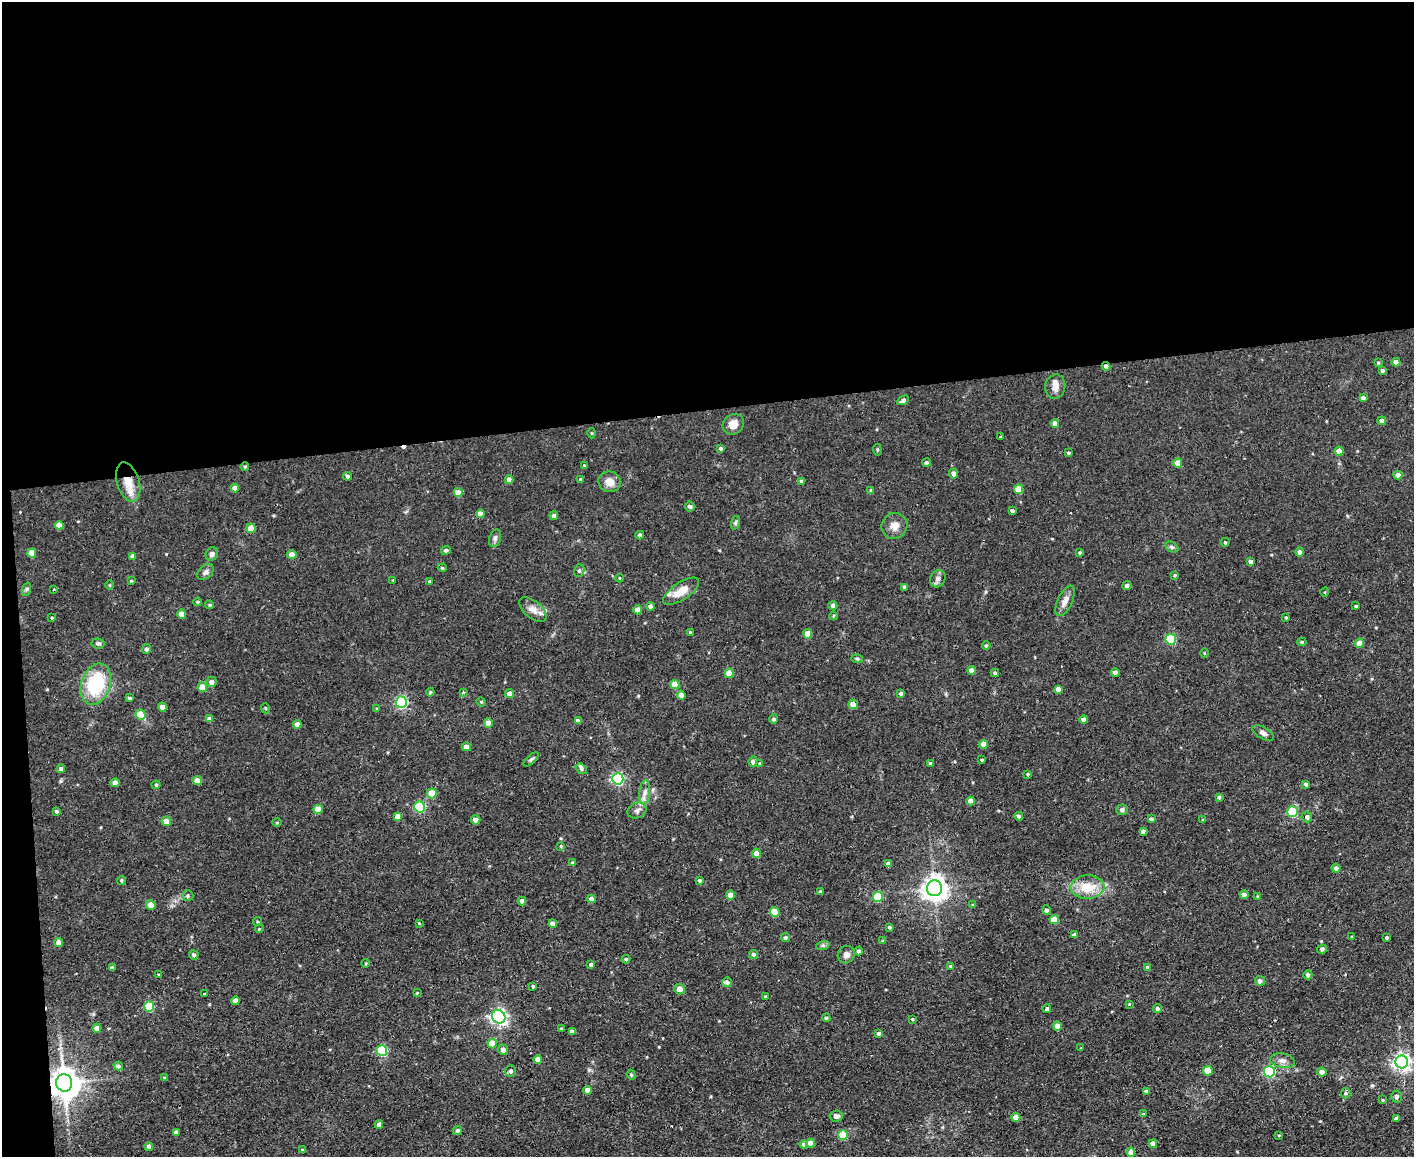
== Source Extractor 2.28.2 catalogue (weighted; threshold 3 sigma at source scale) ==
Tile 1 of 3 x 4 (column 1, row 1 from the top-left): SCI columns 128-1539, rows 3467-4621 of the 4597 x 4621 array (HDU 1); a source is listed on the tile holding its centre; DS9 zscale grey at full resolution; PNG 1416 x 1159 px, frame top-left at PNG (2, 2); each listed source drawn as its Kron ellipse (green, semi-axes under 4 px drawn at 4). Shown black and unused: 37% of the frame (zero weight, under 2 of 3 exposures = <1% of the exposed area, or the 3 px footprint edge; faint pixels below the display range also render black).
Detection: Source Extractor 2.28.2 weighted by HDU 2 'WHT'; one run over the whole footprint, this tile lists its part. Background 0.0586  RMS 0.0087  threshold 0.0389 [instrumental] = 3 sigma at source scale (4.5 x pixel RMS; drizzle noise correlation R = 1.50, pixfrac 1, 0.05/0.05 arcsec/px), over >= 5 px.
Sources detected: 261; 2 cosmic-ray / hot-pixel residue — neither listed nor drawn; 4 inside a brighter listed object's ellipse — not listed separately; the other 255 listed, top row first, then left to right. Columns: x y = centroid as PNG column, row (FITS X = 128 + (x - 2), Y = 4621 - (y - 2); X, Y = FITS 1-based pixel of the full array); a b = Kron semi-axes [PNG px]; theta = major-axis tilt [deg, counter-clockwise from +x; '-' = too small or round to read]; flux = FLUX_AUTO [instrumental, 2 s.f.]
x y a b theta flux
1396 362 4 4 - 4.9
1378 363 4 3 - 0.93
1106 366 4 3 - 3.3
1382 370 4 3 - 2.1
1055 387 12 10 83 6.6
1363 398 4 4 - 2.7
903 400 6 4 29 3.1
1382 421 4 4 - 3.7
1055 423 4 4 - 5.3
733 424 11 10 - 8.7
592 433 5 3 - 0.83
1000 437 3 2 - 0.67
721 448 4 4 - 1.6
877 450 6 3 -82 1
1339 451 4 4 - 8.8
1068 453 4 3 - 1.4
927 463 4 4 - 2.2
1178 463 5 4 - 10
584 465 3 3 - 0.57
245 467 4 3 - 1
954 473 5 4 - 3.1
1398 475 4 4 - 6.7
348 476 4 4 - 2.2
581 479 3 3 - 1.6
509 480 4 4 - 5.2
802 481 4 4 - 2.4
128 482 20 11 -72 15
609 482 11 10 - 8
235 488 4 4 - 5.7
1018 489 4 4 - 13
871 490 3 3 - 1.1
458 493 4 4 - 8.5
690 506 5 5 - 1.8
1012 511 4 3 - 2
480 514 4 4 - 5.5
554 516 4 4 - 2.1
735 523 7 4 71 1.4
59 525 4 4 - 9.6
894 526 13 12 - 7.2
251 528 4 4 - 14
640 535 4 3 - 2.1
495 538 9 5 71 2.2
1225 542 4 3 - 1
1172 547 7 5 -25 1.7
446 550 5 4 - 1.9
1300 552 4 4 - 3
32 553 4 4 - 14
1080 553 4 3 - 0.98
212 554 7 6 - 3.3
292 555 4 4 - 6.2
133 556 4 4 - 4.9
1251 561 4 4 - 3
442 568 4 4 - 1
579 571 6 5 - 1.9
205 572 9 6 44 2.7
1175 575 3 3 - 0.92
619 578 4 3 - 0.65
938 579 9 7 62 3.3
393 580 3 2 - 0.78
131 581 3 3 - 1
429 581 4 3 - 0.99
109 585 5 3 - 0.77
1127 586 4 4 - 2.6
904 587 4 3 - 2
27 589 7 4 70 1.4
54 590 3 2 - 0.96
681 591 21 8 33 11
1325 592 4 3 - 0.64
1065 601 16 7 64 5.7
198 602 4 3 - 1.2
210 605 4 3 - 1.3
833 605 4 4 - 2.5
650 606 4 4 - 3.4
1356 606 3 3 - 1.1
533 610 16 8 -40 6.8
638 610 4 4 - 8.6
182 614 4 4 - 7.6
833 616 4 3 - 0.8
1286 617 4 3 - 0.92
52 618 3 3 - 0.84
690 632 3 3 - 0.87
808 634 4 4 - 10
1171 639 5 5 - 68
1302 642 4 4 - 1.1
98 643 6 5 - 1.9
1359 643 4 4 - 10
986 645 4 4 - 1.2
146 649 5 4 - 2.1
1204 653 4 3 - 0.69
857 658 6 4 -2 1.1
971 670 4 4 - 6.4
1115 672 4 4 - 3.1
729 673 4 4 - 12
995 673 4 4 - 1.6
211 682 5 5 - 3.8
96 684 21 14 71 61
675 684 4 4 - 14
202 687 4 4 - 12
1058 689 4 4 - 4.8
430 692 4 4 - 1.4
463 692 3 3 - 1.9
901 693 4 4 - 2
510 694 4 4 - 6.2
681 695 4 4 - 7.8
129 698 4 3 - 1.5
401 702 6 5 - 120
481 702 5 4 - 1
853 704 5 5 - 9.4
162 707 4 4 - 7.1
265 708 5 3 - 0.9
377 709 4 3 - 0.91
141 715 5 5 - 25
210 719 4 4 - 4.8
774 719 4 4 - 1.8
1084 720 4 4 - 5.4
578 721 4 4 - 2.8
488 723 4 4 - 6.5
297 724 4 4 - 4.7
1263 733 12 6 -28 3.7
983 744 4 4 - 10
466 747 4 4 - 5.1
531 759 9 3 42 1.6
982 760 3 3 - 1
753 762 5 4 - 3.9
760 763 4 4 - 0.86
930 764 3 3 - 1.7
61 769 4 4 - 2.7
581 769 6 4 -36 1.9
1028 774 3 3 - 1
618 779 6 5 - 140
197 781 4 4 - 8.1
115 783 4 4 - 5.4
1306 784 4 3 - 1.9
156 785 4 4 - 1.1
432 793 5 5 - 21
645 793 12 5 84 4
1219 797 3 3 - 1.7
970 801 4 4 - 6.2
420 807 5 5 - 64
318 809 4 4 - 13
637 810 10 7 25 3.1
1122 810 6 5 - 2.3
56 811 4 3 - 1.6
1293 812 5 5 - 64
398 816 4 4 - 6.3
1019 816 4 4 - 1.9
1307 817 5 5 - 2.9
1151 819 3 3 - 1.9
475 820 5 4 - 4.5
1203 820 4 3 - 0.86
166 821 4 4 - 8
277 823 5 3 - 0.78
1143 831 4 3 - 2.4
561 846 4 3 - 0.85
756 853 5 4 - 6.1
573 863 4 4 - 2.2
888 864 4 4 - 4.6
1336 868 4 4 - 2.9
122 880 4 4 - 1.2
700 881 4 4 - 1.5
1087 887 17 12 3 19
934 888 8 7 - 780
820 892 4 3 - 1.5
730 895 4 4 - 8.8
1244 895 4 4 - 3.2
188 896 5 5 - 1.6
1257 896 4 3 - 0.73
878 897 5 5 - 35
591 899 4 4 - 4.9
522 901 4 4 - 4.1
151 905 5 4 - 13
973 905 4 3 - 1
1046 910 5 4 - 2.7
775 912 5 5 - 20
1054 920 4 4 - 12
258 922 4 3 - 0.91
419 923 4 3 - 0.73
553 924 4 4 - 5.9
889 927 4 3 - 1.5
259 929 4 3 - 0.85
1074 935 4 3 - 2.2
785 937 4 4 - 1.4
1352 937 4 3 - 1.3
1387 937 3 3 - 1.5
883 941 4 3 - 1.5
59 943 4 4 - 7.6
823 945 7 4 18 1.5
1322 949 5 4 - 1.7
858 951 4 4 - 2.2
753 954 4 4 - 2.3
194 955 5 4 - 1.9
846 955 9 8 - 4.2
626 959 4 3 - 1.3
366 963 4 3 - 0.7
591 965 4 3 - 2
950 966 4 3 - 1.3
1148 967 4 4 - 2.4
112 968 4 3 - 1.9
159 975 3 3 - 0.93
1308 975 4 4 - 2.6
1260 981 5 5 - 3.2
727 982 5 4 - 2
533 986 3 3 - 1.1
680 989 5 5 - 7.3
205 993 3 2 - 1.7
417 993 4 2 - 0.84
765 996 3 3 - 1
236 1001 4 4 - 4.5
1129 1004 3 2 - 0.69
149 1007 5 5 - 39
1157 1008 4 4 - 2.2
1047 1009 4 4 - 1.6
499 1017 7 6 - 260
826 1018 4 4 - 1.7
912 1019 4 3 - 0.77
1057 1026 4 4 - 8.6
97 1028 4 4 - 5.2
561 1029 3 3 - 1.2
572 1031 4 3 - 2.9
878 1033 4 4 - 2.1
492 1044 5 4 - 15
1081 1048 4 3 - 0.76
382 1050 5 5 - 69
503 1050 5 5 - 3.3
538 1059 4 4 - 7.4
1282 1061 12 7 -11 4.4
1402 1062 6 6 - 340
118 1066 5 4 - 2.2
511 1071 6 5 - 2.7
1208 1071 5 4 - 19
1269 1072 5 5 - 91
1322 1072 5 4 - 4.6
631 1075 5 4 - 1.2
165 1078 4 3 - 0.93
64 1083 9 8 - 1600
588 1090 4 4 - 5.9
1146 1091 4 4 - 1.7
1346 1093 5 5 - 1.3
1396 1097 6 5 - 2.8
1383 1100 4 3 - 1.1
1143 1114 3 3 - 0.98
836 1116 7 5 8 3.1
1016 1117 4 4 - 6.1
1396 1118 4 4 - 2.8
379 1124 4 4 - 2.9
457 1130 5 4 - 2.2
176 1132 4 4 - 2.6
843 1135 5 5 - 26
1279 1135 4 3 - 0.72
810 1143 4 4 - 7.1
804 1144 4 4 - 4.1
1153 1144 4 4 - 5.9
149 1146 4 4 - 3.3
303 1150 4 3 - 1.4
1131 1152 4 4 - 7.2
Overlapping masked pixels (flux is a lower limit): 4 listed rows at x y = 1106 366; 245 467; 128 482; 64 1083